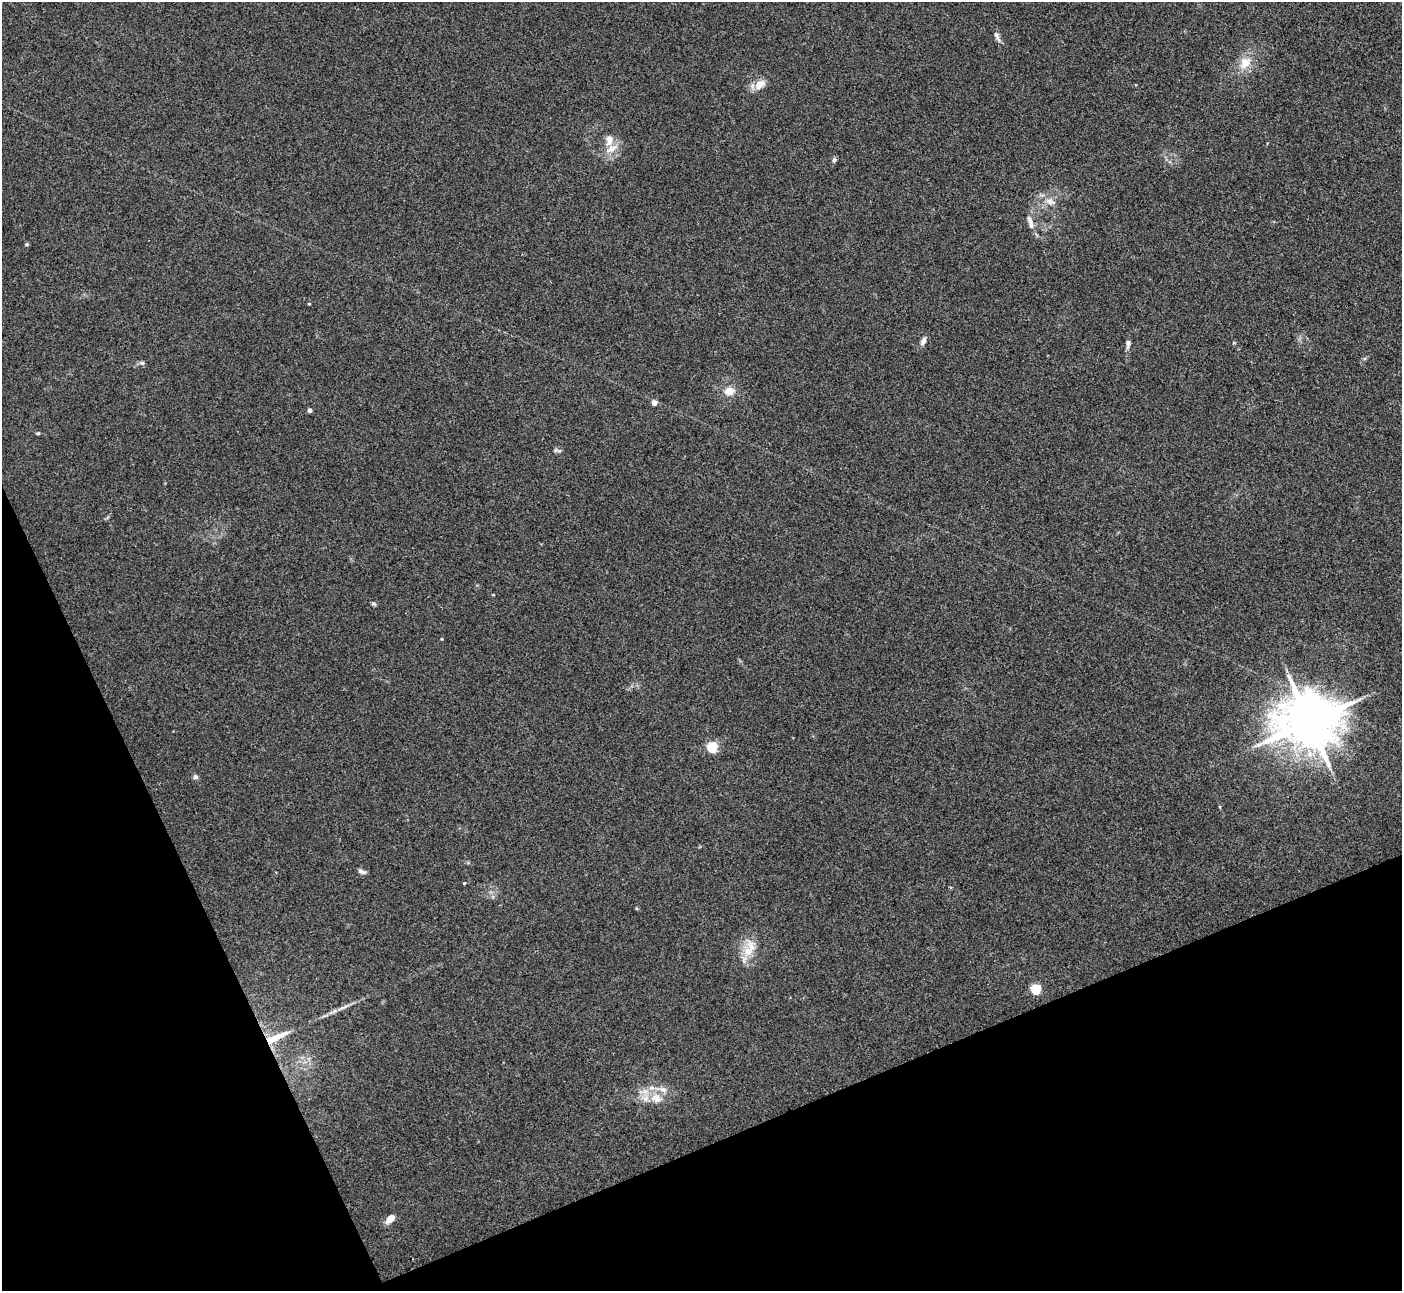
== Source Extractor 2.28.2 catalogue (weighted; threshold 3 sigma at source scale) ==
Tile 14 of 4 x 4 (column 2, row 4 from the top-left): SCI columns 1402-2801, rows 151-1439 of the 5603 x 5591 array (HDU 1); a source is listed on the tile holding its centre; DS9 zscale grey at full resolution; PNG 1404 x 1293 px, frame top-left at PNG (2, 2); no overlay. Shown black and unused: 21% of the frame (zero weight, under 3 of 4 exposures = <1% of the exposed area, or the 3 px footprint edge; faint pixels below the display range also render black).
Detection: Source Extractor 2.28.2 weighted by HDU 2 'WHT'; one run over the whole footprint, this tile lists its part. Background 0.106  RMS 0.0063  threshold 0.0281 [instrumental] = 3 sigma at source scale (4.5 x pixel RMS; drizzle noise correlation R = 1.50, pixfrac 1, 0.05/0.05 arcsec/px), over >= 5 px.
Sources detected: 32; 2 inside a brighter listed object's ellipse — not listed separately; the other 30 listed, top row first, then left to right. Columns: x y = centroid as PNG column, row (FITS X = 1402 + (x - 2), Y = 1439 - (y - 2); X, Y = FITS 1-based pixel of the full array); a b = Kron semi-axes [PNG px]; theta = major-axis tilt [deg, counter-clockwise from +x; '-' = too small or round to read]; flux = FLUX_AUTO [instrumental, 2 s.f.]
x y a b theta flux
997 36 17 5 -66 2.6
1245 63 19 13 55 10
760 85 17 10 39 6.5
609 140 15 10 -87 6
834 160 7 5 80 1.4
1050 201 15 7 -20 4.3
1031 224 14 7 -77 3.9
27 244 5 4 - 0.94
309 304 4 3 - 0.61
923 341 9 6 68 2.6
1128 344 11 6 83 2.2
142 363 7 5 -10 1.3
729 391 12 9 7 6.6
654 403 4 4 - 5.2
310 410 4 4 - 2.7
38 433 5 4 - 0.75
556 450 8 5 -11 1.4
374 604 6 4 -28 1.1
442 639 4 3 - 0.48
1309 721 17 14 11 3800
712 747 5 5 - 54
195 777 6 6 - 1.5
361 871 10 5 -30 1.9
464 883 4 3 - 0.57
748 951 28 11 82 12
1036 989 5 5 - 42
341 1008 15 3 30 2.5
275 1038 27 6 25 14
656 1098 16 13 -21 9.7
390 1219 11 6 42 6.2
Overlapping masked pixels (flux is a lower limit): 1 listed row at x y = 275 1038